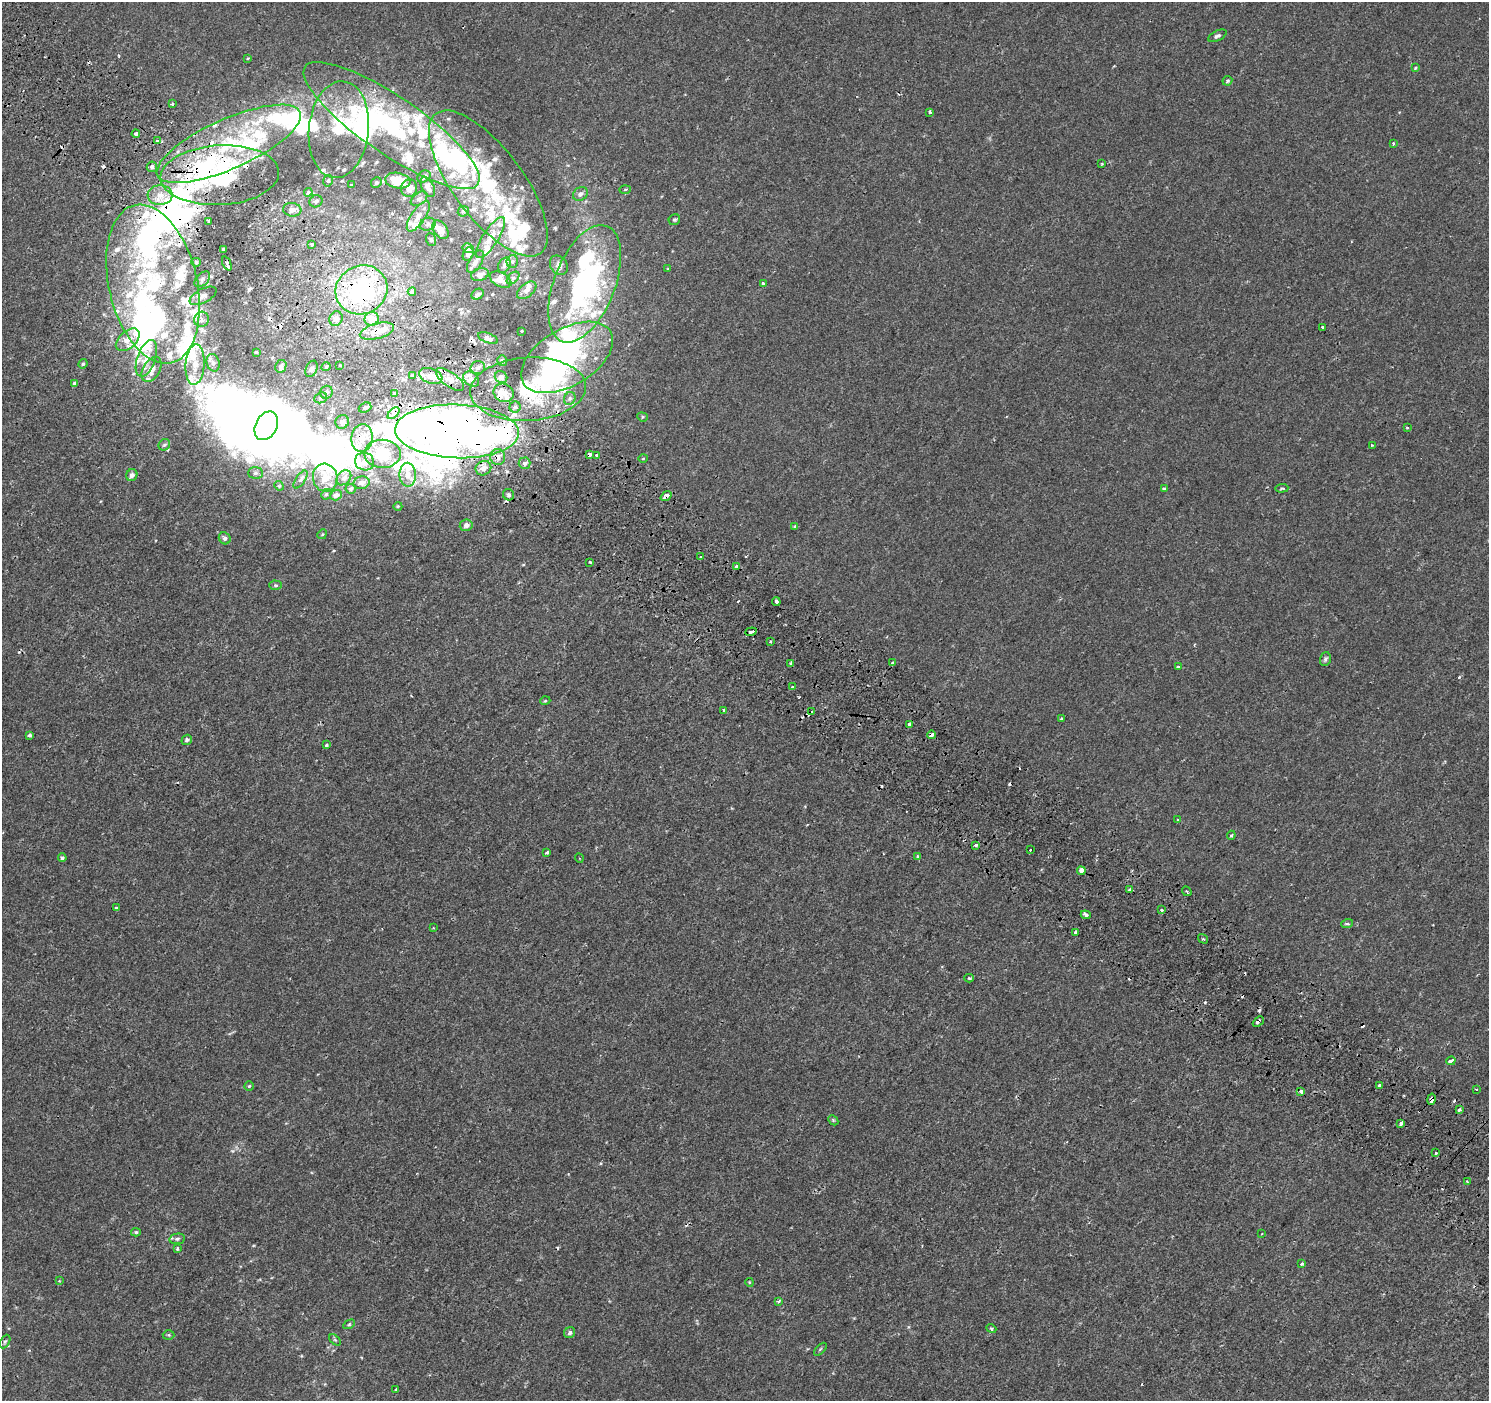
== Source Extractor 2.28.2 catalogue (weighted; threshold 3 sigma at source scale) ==
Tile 11 of 4 x 4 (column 3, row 3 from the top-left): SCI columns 3049-4535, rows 1700-3098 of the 6086 x 6113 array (HDU 1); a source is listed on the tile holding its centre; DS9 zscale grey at full resolution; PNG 1491 x 1403 px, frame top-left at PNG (2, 2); each listed source drawn as its Kron ellipse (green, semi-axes under 4 px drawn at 4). Shown black and unused: <1% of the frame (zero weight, under 2 of 3 exposures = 3% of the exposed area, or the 3 px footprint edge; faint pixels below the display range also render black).
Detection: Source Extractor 2.28.2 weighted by HDU 2 'WHT'; one run over the whole footprint, this tile lists its part. Background 3.13e-04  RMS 0.0027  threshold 0.0122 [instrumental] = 3 sigma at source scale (4.5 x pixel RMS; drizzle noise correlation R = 1.50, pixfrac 1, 0.0396/0.0396 arcsec/px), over >= 5 px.
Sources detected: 345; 33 inside a brighter object's white glare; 25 cosmic-ray / hot-pixel residue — neither listed nor drawn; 86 inside a brighter listed object's ellipse — not listed separately; the other 201 listed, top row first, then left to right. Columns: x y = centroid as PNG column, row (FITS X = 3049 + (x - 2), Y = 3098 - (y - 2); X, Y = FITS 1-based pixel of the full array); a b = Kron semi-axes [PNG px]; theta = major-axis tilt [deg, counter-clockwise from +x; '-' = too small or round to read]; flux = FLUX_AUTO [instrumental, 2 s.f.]
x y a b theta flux
1217 36 10 5 26 0.61
248 58 4 3 - 0.26
1415 68 3 3 - 0.35
1227 81 5 4 - 0.4
172 104 3 3 - 1.1
930 112 3 3 - 0.82
391 125 104 28 -34 45
339 130 48 30 84 15
136 134 4 3 - 3.2
157 141 3 3 - 2.4
229 144 78 25 24 34
1394 144 4 3 - 0.28
1102 164 3 3 - 0.22
152 167 5 5 - 0.6
220 175 59 30 3 64
424 177 7 5 34 0.63
328 181 6 4 75 0.39
398 181 13 7 -10 5.4
376 183 5 5 - 0.4
488 183 87 35 -53 32
351 185 4 2 - 0.17
428 187 11 6 -63 1.1
409 188 9 8 - 1.5
625 189 6 4 2 0.32
308 192 4 3 - 2.2
580 194 8 6 34 1
160 195 12 10 3 2.6
419 199 9 5 37 0.67
316 201 7 6 - 0.49
292 210 9 7 -7 1.1
463 211 6 5 - 0.43
418 216 18 7 56 2.1
674 220 6 5 - 0.47
209 221 4 3 - 1.2
428 224 8 6 16 0.78
440 230 10 7 -54 2.4
491 237 24 8 58 2.9
431 240 6 5 - 0.42
312 244 3 3 - 0.79
468 248 6 5 - 1.1
224 249 3 2 - 0.33
468 254 7 5 64 0.91
512 261 6 5 - 0.47
196 262 5 4 - 0.36
475 262 13 6 59 1
227 264 7 3 -66 3.5
504 265 8 6 61 0.74
559 265 10 8 -55 0.95
668 269 3 3 - 0.21
480 275 9 6 16 1.1
513 278 7 4 44 0.51
202 279 9 6 46 0.72
500 280 11 7 -28 1.8
153 284 81 44 -77 44
585 284 62 30 69 62
763 284 4 3 - 2.1
361 290 26 24 26 32
527 290 11 6 39 1.1
412 292 4 4 - 2
478 294 6 5 - 0.41
203 296 14 7 28 1.2
201 319 8 7 - 1.1
336 319 7 6 - 1.3
372 319 7 7 - 3
1322 327 3 3 - 0.45
377 331 17 7 15 3
522 331 3 2 - 0.18
488 338 10 4 -21 0.92
128 340 14 8 42 2.1
256 352 3 3 - 0.26
567 357 51 28 31 38
146 358 19 9 71 2.8
502 360 5 5 - 0.52
213 363 9 6 -74 0.9
83 364 4 4 - 0.4
195 365 20 9 86 3.4
340 365 3 2 - 0.32
281 366 6 5 - 0.6
326 367 4 4 - 0.34
478 368 7 6 - 0.84
152 369 13 8 59 2.1
311 369 8 5 65 0.56
412 376 4 4 - 0.3
431 376 12 7 -19 2.8
501 377 6 6 - 0.94
450 379 16 7 -36 2.1
471 379 9 6 -42 1
75 383 4 4 - 0.57
528 389 58 31 4 20
326 392 6 6 - 0.84
504 393 10 9 - 1.9
395 394 3 3 - 2.7
321 398 7 5 21 0.55
570 398 7 5 61 0.59
515 407 5 5 - 0.6
365 408 6 5 - 0.53
394 413 7 4 45 3.1
642 417 5 4 - 0.31
342 422 7 6 - 0.79
266 426 15 10 62 260
1407 428 3 3 - 0.31
457 431 62 27 -2 210
362 438 14 10 84 3
164 445 6 5 - 0.5
1372 445 3 3 - 0.36
382 454 18 14 0 7.6
590 454 4 3 - 2.4
597 455 3 3 - 0.43
498 457 8 7 - 1.4
643 458 5 3 - 0.21
365 462 10 9 - 1.2
525 463 6 5 - 0.77
483 468 8 7 - 1.3
255 473 7 5 2 0.6
132 475 6 5 - 1.2
408 475 12 8 -89 1.6
325 478 14 12 -77 3.6
344 478 8 6 47 0.83
300 480 10 4 56 0.56
361 483 8 6 12 0.95
279 486 5 4 - 0.28
1282 488 6 4 3 0.36
351 489 5 4 - 0.41
1164 489 3 3 - 0.33
326 494 5 4 - 0.35
336 495 6 5 - 1.1
508 495 6 5 - 0.72
666 496 6 3 39 1.7
398 506 4 3 - 0.19
466 525 6 5 - 1.1
795 526 4 3 - 0.44
322 534 5 4 - 0.32
225 538 6 5 - 0.71
700 557 3 3 - 0.31
590 562 3 3 - 0.98
737 567 4 3 - 1.4
276 585 6 4 -1 0.47
776 602 4 3 - 2.8
751 632 6 3 20 4.9
770 641 3 3 - 0.63
1325 659 7 5 70 0.63
791 663 3 3 - 0.36
892 663 3 3 - 0.89
1178 667 3 3 - 1.1
792 687 3 3 - 0.63
545 701 5 3 - 0.23
724 711 4 3 - 0.96
812 712 3 3 - 1.5
1061 719 3 2 - 0.21
909 724 4 3 - 2.1
29 735 4 3 - 0.71
932 735 4 3 - 4.3
187 740 5 5 - 0.77
326 745 4 3 - 0.5
1178 819 3 3 - 0.28
1231 835 4 3 - 0.33
976 845 3 3 - 0.7
1030 850 3 3 - 0.39
547 853 3 3 - 0.71
917 856 4 3 - 0.38
62 858 4 4 - 0.44
579 858 5 3 - 0.24
1081 871 4 4 - 4.3
1130 889 4 3 - 4.1
1187 891 5 3 - 0.41
116 908 4 4 - 0.73
1162 910 3 3 - 0.78
1086 915 5 3 - 1.1
1347 924 6 3 18 0.33
433 928 3 2 - 0.21
1076 932 4 3 - 0.94
1203 939 5 3 - 0.3
969 978 5 4 - 0.32
1258 1022 6 3 43 1.3
1451 1061 5 3 - 3.5
1379 1085 3 3 - 0.75
249 1086 5 4 - 0.32
1476 1089 3 2 - 0.23
1301 1092 4 3 - 1.5
1431 1099 6 4 78 7.5
1459 1110 3 3 - 1
833 1120 6 4 -45 0.34
1401 1123 4 3 - 0.72
1436 1153 3 2 - 0.6
1467 1182 4 3 - 0.57
136 1232 5 4 - 0.4
1261 1234 4 2 - 0.21
177 1239 8 5 10 0.56
177 1249 3 3 - 0.86
1301 1264 4 3 - 0.51
59 1281 3 2 - 0.28
749 1282 4 3 - 0.22
779 1302 3 3 - 0.71
349 1324 6 4 28 0.37
991 1329 5 4 - 0.41
570 1333 6 5 - 0.63
169 1335 6 5 - 0.35
335 1340 7 4 -44 0.4
5 1341 7 4 62 0.41
820 1349 8 3 45 0.32
395 1390 3 3 - 0.64
Overlapping masked pixels (flux is a lower limit): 13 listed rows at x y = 220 175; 361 290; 377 331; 528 389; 394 413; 457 431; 590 454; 498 457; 666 496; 932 735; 1130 889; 1301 1092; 1431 1099
Unlisted compact peaks at least as high as the median listed source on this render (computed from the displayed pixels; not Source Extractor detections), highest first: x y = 799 697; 601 1163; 908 1327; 249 289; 523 565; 232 1151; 119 56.